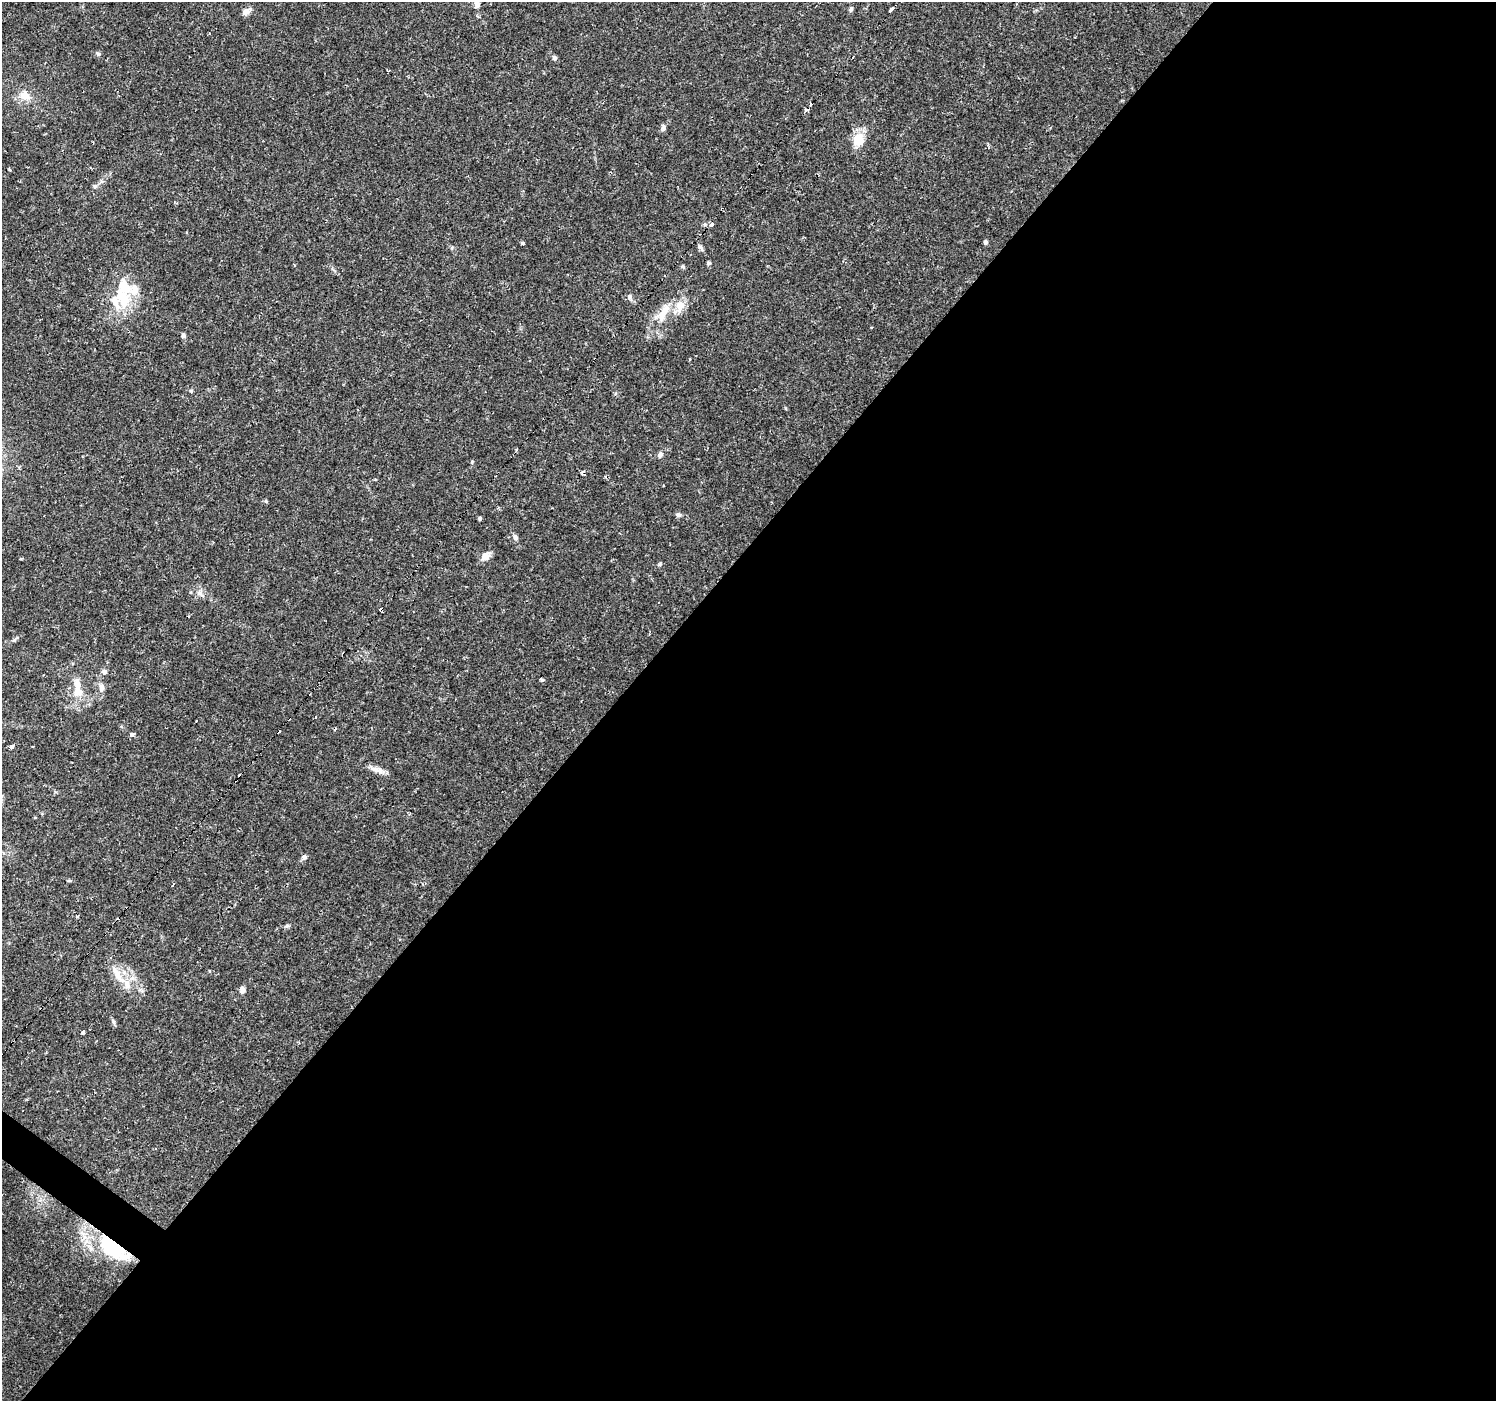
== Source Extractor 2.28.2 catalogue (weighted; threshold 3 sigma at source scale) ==
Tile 12 of 4 x 4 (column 4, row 3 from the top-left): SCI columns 4485-5978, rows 1640-3038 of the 5978 x 6011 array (HDU 1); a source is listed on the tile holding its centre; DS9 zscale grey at full resolution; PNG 1498 x 1403 px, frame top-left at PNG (2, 2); no overlay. Shown black and unused: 59% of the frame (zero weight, under 2 of 3 exposures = <1% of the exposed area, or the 3 px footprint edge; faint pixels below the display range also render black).
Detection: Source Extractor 2.28.2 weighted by HDU 2 'WHT'; one run over the whole footprint, this tile lists its part. Background 0.0292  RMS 0.0028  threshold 0.0125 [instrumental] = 3 sigma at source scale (4.5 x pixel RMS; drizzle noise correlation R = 1.50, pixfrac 1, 0.0396/0.0396 arcsec/px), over >= 5 px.
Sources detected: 63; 1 inside a brighter object's white glare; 9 cosmic-ray / hot-pixel residue — not listed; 4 inside a brighter listed object's ellipse — not listed separately; the other 49 listed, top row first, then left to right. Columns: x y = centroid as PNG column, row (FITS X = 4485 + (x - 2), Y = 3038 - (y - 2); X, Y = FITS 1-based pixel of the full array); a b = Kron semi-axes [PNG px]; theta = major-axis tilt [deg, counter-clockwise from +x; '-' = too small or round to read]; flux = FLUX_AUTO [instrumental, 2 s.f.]
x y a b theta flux
477 4 9 6 -83 1.3
851 9 8 5 83 0.58
892 9 4 3 - 6
246 11 13 7 29 1.4
98 54 6 6 - 0.5
554 58 6 5 - 0.63
25 95 14 12 -31 3.2
811 104 3 3 - 1.3
663 128 8 6 77 0.7
858 139 18 13 67 4.9
10 169 3 3 - 0.38
95 186 6 6 - 0.59
711 224 4 3 - 7.8
985 242 5 4 - 0.69
523 243 3 3 - 0.62
700 247 9 5 -36 0.62
709 263 5 4 - 0.55
683 267 6 5 - 0.39
123 287 32 20 -68 8.9
629 297 7 6 - 0.75
680 306 21 11 70 3.5
664 312 30 10 63 5.5
183 335 6 5 - 0.65
660 455 8 6 60 0.92
472 462 6 3 74 0.28
266 501 5 4 - 0.36
678 515 7 6 - 0.73
480 518 4 4 - 0.44
515 537 8 6 -64 0.76
485 556 12 9 43 1.9
200 594 14 7 -40 1.5
381 610 4 3 - 16
104 671 8 6 1 0.83
542 679 4 3 - 0.7
101 687 12 8 89 1.6
78 690 27 13 -85 5.1
132 734 4 3 - 1.7
11 747 4 3 - 2.3
379 770 16 9 -19 2
239 775 3 3 - 1.7
304 857 7 7 - 0.7
173 884 4 2 - 0.92
77 917 5 3 - 0.33
287 926 7 5 19 0.49
117 975 16 10 -69 3.5
242 990 9 6 -85 0.94
114 1022 9 4 -79 0.57
83 1032 4 3 - 0.89
110 1244 45 18 -35 24
Overlapping masked pixels (flux is a lower limit): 2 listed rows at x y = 381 610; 110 1244
Isophote crosses this tile's border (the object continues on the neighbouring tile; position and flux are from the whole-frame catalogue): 1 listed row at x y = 477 4
Unlisted compact peaks at least as high as the median listed source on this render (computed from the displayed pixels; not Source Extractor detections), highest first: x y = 659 564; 191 391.